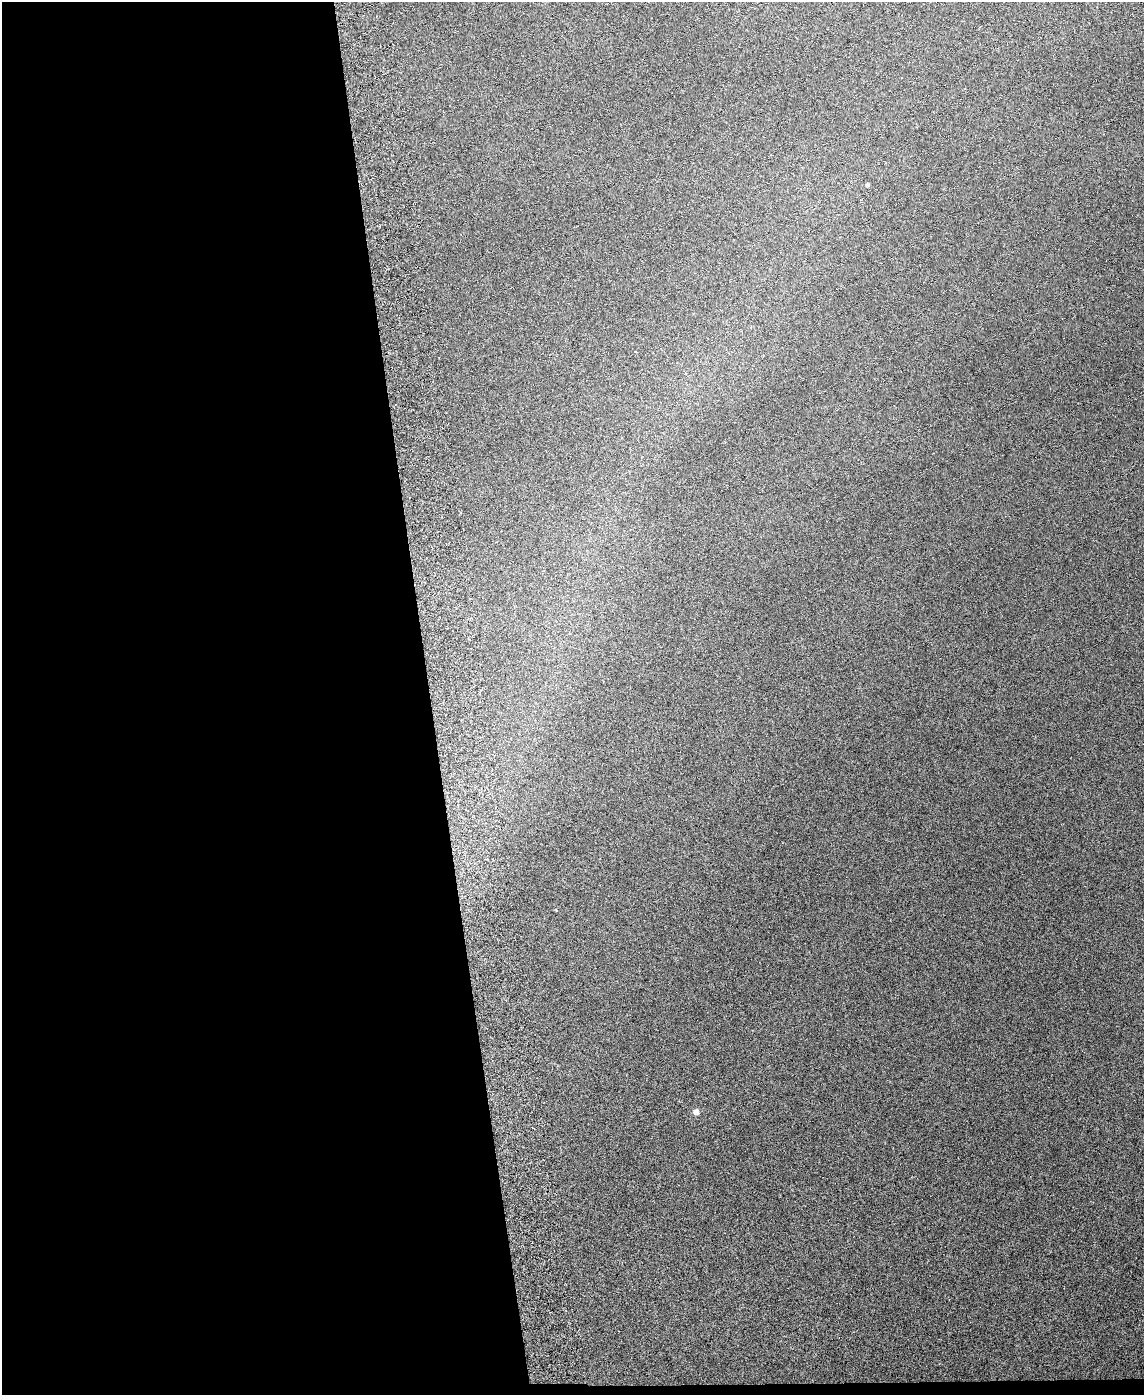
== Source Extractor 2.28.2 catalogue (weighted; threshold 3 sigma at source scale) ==
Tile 9 of 4 x 3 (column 1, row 3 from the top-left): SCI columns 59-1200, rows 244-1636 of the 4685 x 4565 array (HDU 1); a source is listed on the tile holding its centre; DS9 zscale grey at full resolution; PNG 1146 x 1397 px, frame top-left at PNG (2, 2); no overlay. Shown black and unused: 38% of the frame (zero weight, under 3 of 6 exposures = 3% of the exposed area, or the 3 px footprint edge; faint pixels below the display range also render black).
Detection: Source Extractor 2.28.2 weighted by HDU 2 'WHT'; one run over the whole footprint, this tile lists its part. Background 0.0497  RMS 0.0075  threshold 0.0307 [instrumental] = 3 sigma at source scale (4.09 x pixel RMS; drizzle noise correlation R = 1.36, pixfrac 0.8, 0.05/0.05 arcsec/px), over >= 5 px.
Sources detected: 3; all 3 listed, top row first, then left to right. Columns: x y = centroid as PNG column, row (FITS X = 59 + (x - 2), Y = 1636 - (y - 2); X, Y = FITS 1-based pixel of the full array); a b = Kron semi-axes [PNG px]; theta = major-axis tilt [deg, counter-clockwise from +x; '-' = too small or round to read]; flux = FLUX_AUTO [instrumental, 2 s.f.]
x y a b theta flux
867 185 4 4 - 1.5
556 910 4 2 - 0.41
696 1112 4 4 - 8.5